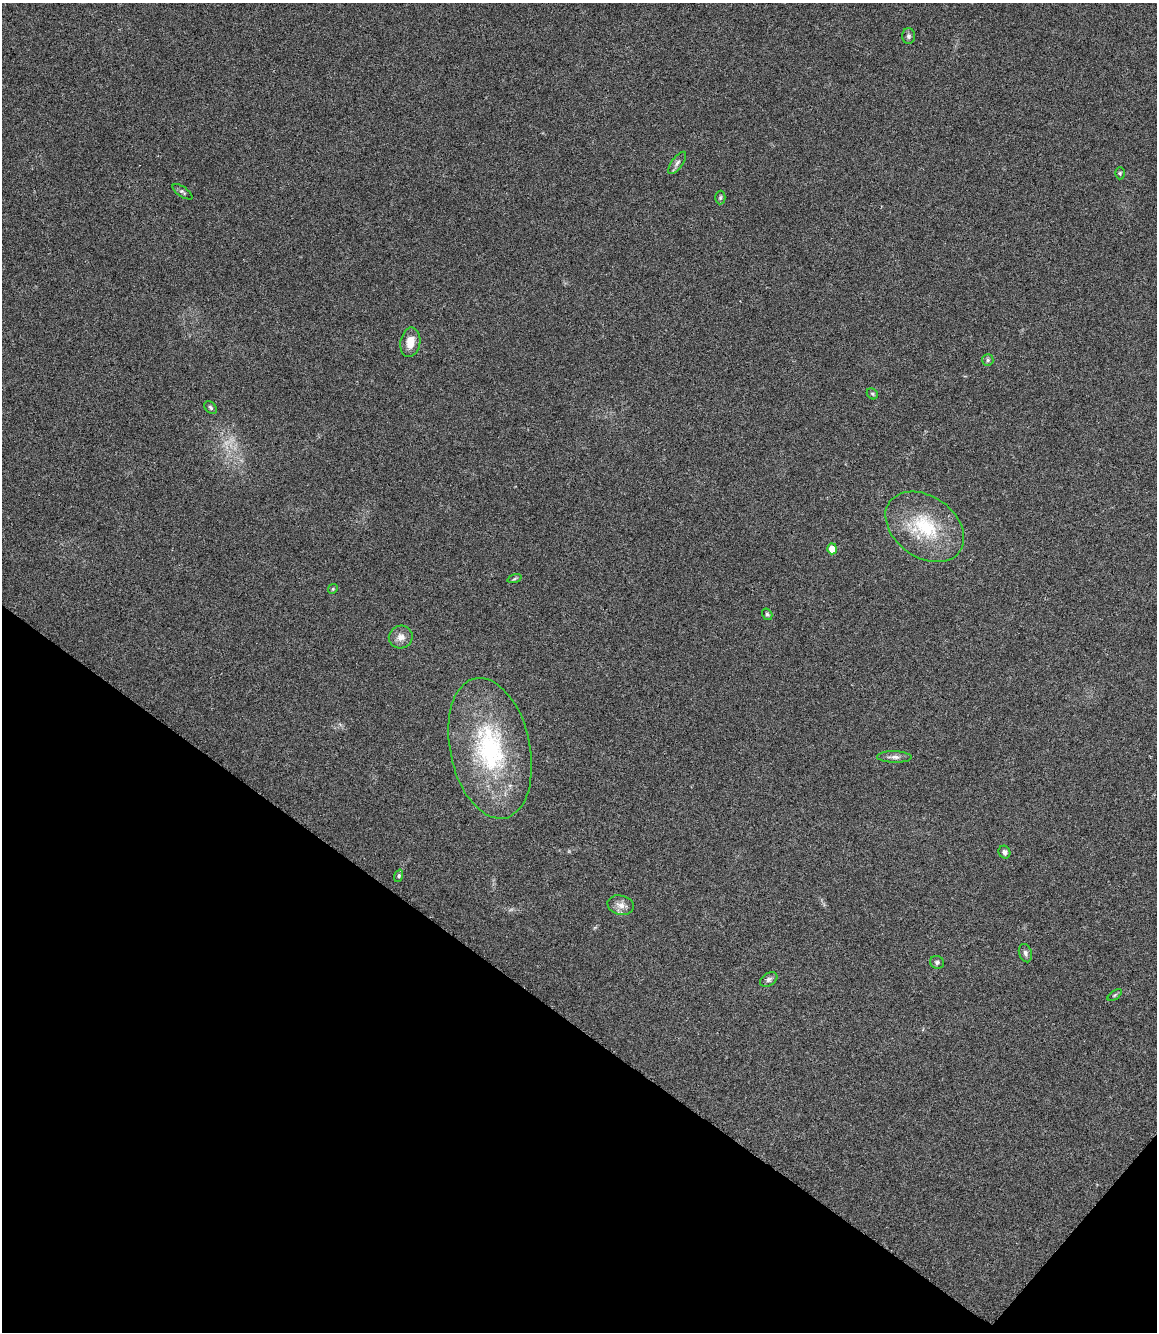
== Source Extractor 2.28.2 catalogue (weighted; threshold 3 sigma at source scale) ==
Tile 11 of 4 x 3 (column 3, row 3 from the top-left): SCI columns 2317-3471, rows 231-1560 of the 4633 x 4420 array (HDU 1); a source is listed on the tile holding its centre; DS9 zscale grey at full resolution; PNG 1159 x 1334 px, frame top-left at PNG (2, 3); each listed source drawn as its Kron ellipse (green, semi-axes under 4 px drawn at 4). Shown black and unused: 25% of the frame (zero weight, under 3 of 6 exposures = <1% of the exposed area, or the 3 px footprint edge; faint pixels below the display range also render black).
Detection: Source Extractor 2.28.2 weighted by HDU 2 'WHT'; one run over the whole footprint, this tile lists its part. Background 0.0673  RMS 0.0061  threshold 0.025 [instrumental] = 3 sigma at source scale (4.09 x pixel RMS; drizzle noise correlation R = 1.36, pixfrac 0.8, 0.0396/0.0396 arcsec/px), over >= 5 px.
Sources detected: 25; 1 too faint to see at this stretch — neither listed nor drawn; the other 24 listed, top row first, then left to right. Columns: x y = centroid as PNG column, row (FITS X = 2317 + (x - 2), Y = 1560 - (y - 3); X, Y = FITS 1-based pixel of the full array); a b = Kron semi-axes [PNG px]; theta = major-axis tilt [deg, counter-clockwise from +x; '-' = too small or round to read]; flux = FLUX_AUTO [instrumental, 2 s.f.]
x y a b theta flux
909 36 8 6 -90 1.6
677 163 13 5 54 2.1
1120 173 6 5 - 0.86
182 192 11 5 -35 1.3
720 198 7 5 88 1
410 342 15 10 80 7.7
988 360 6 5 - 1.2
872 394 6 5 - 0.86
211 408 7 5 -48 1.1
925 527 43 30 -35 39
832 549 5 5 - 8.5
514 579 7 3 19 0.7
333 589 5 4 - 0.68
767 614 6 5 - 1
401 637 12 11 - 4.4
490 748 71 40 -78 81
894 757 17 5 -1 2.7
1004 852 6 5 - 1.7
399 876 6 4 72 0.79
621 905 13 9 -14 4
1025 953 9 6 -72 1.8
937 962 7 6 - 1.3
769 979 9 6 33 1.7
1115 995 8 4 36 0.82